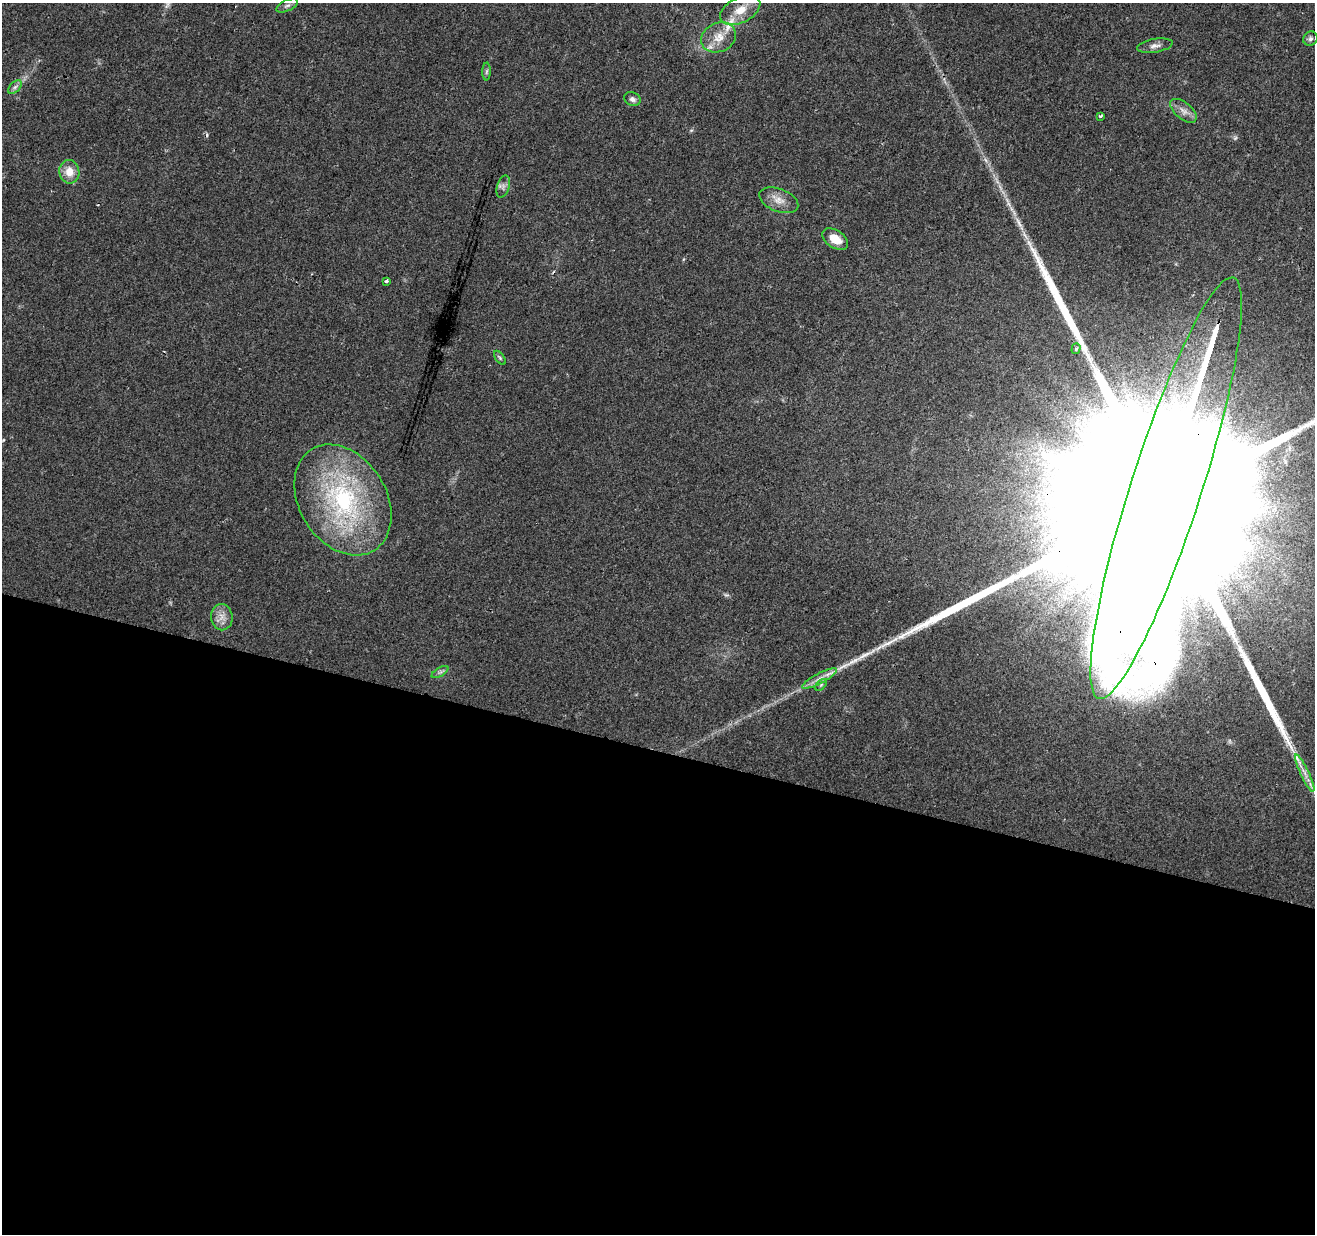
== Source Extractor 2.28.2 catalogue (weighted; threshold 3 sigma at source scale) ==
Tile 14 of 4 x 4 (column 2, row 4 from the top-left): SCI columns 1316-2628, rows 280-1511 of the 5253 x 5423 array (HDU 1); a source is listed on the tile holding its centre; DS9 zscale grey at full resolution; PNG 1317 x 1236 px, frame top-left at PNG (2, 3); each listed source drawn as its Kron ellipse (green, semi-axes under 4 px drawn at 4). Shown black and unused: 39% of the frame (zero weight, under 2 of 3 exposures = <1% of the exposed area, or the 3 px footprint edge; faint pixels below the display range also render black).
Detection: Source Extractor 2.28.2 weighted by HDU 2 'WHT'; one run over the whole footprint, this tile lists its part. Background 0.0431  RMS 0.0057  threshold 0.0255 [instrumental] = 3 sigma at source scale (4.5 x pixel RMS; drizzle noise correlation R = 1.50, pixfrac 1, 0.0396/0.0396 arcsec/px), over >= 5 px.
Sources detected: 30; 1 too faint to see at this stretch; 2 cosmic-ray / hot-pixel residue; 1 long thin detection or spike segment (spike, bleed or trail) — neither listed nor drawn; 2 inside a brighter listed object's ellipse — not listed separately; the other 24 listed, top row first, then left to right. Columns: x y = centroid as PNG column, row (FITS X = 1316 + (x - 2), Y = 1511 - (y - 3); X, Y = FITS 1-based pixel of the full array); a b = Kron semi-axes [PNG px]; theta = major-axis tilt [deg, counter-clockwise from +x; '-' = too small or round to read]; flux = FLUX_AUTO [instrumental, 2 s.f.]
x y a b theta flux
287 6 11 5 26 1.7
740 10 21 12 27 11
719 37 18 14 24 8.7
1310 39 7 6 - 1.6
1155 46 18 6 9 3.2
487 71 9 4 89 1.1
15 87 8 5 45 1.6
632 99 8 6 -25 2
1183 111 16 8 -40 4.1
1100 116 4 3 - 1.7
69 172 12 10 -80 7.4
503 187 11 6 72 2.2
779 200 20 11 -21 6.6
835 239 14 8 -33 8
386 281 3 3 - 1.8
1076 349 5 4 - 0.91
500 358 8 4 -55 1
1166 488 221 35 72 210000
343 500 59 43 -58 92
222 617 13 10 -83 4.6
440 672 9 4 31 1.3
819 678 19 5 28 4.4
821 685 7 4 46 1.1
1305 773 20 4 -64 4.2
Overlapping masked pixels (flux is a lower limit): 1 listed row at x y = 1166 488
Isophote crosses this tile's border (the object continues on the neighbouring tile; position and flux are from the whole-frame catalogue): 1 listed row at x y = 1166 488